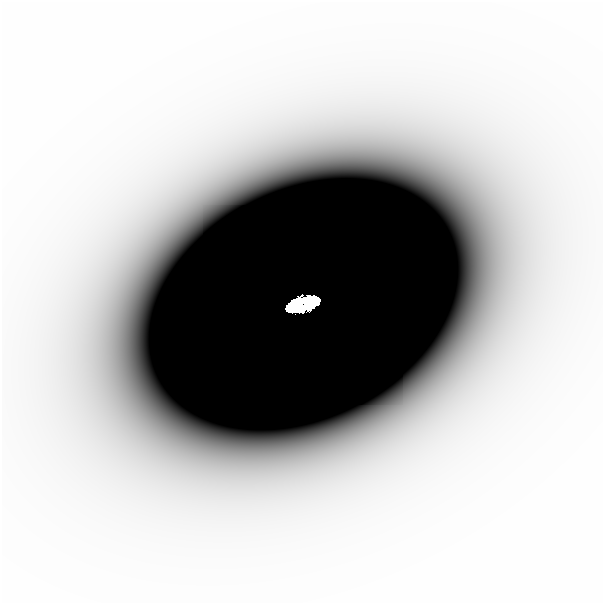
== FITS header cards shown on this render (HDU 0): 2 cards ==
NAXIS1  =                  601
NAXIS2  =                  601

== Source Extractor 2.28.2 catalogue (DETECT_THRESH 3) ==
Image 601 x 601 px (HDU 0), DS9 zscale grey, 1 PNG px = 1 image px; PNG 605 x 605 px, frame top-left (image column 1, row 601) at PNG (2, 2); no overlay
Background -5.08e-09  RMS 2.5e-09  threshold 7.40e-09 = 3 sigma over >= 5 px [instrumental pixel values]
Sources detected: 4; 1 with non-positive FLUX_AUTO (blend fragments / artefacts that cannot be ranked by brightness) is not listed; the other 3 listed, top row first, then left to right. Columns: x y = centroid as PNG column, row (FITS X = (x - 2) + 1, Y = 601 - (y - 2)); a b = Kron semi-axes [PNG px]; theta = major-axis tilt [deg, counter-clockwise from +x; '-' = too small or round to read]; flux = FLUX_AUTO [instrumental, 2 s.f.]
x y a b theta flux
281 93 63 40 2 4.0e-05
365 149 14 11 6 2.8e-06
303 304 23 8 16 1.9e+01
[1 non-positive-flux detection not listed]